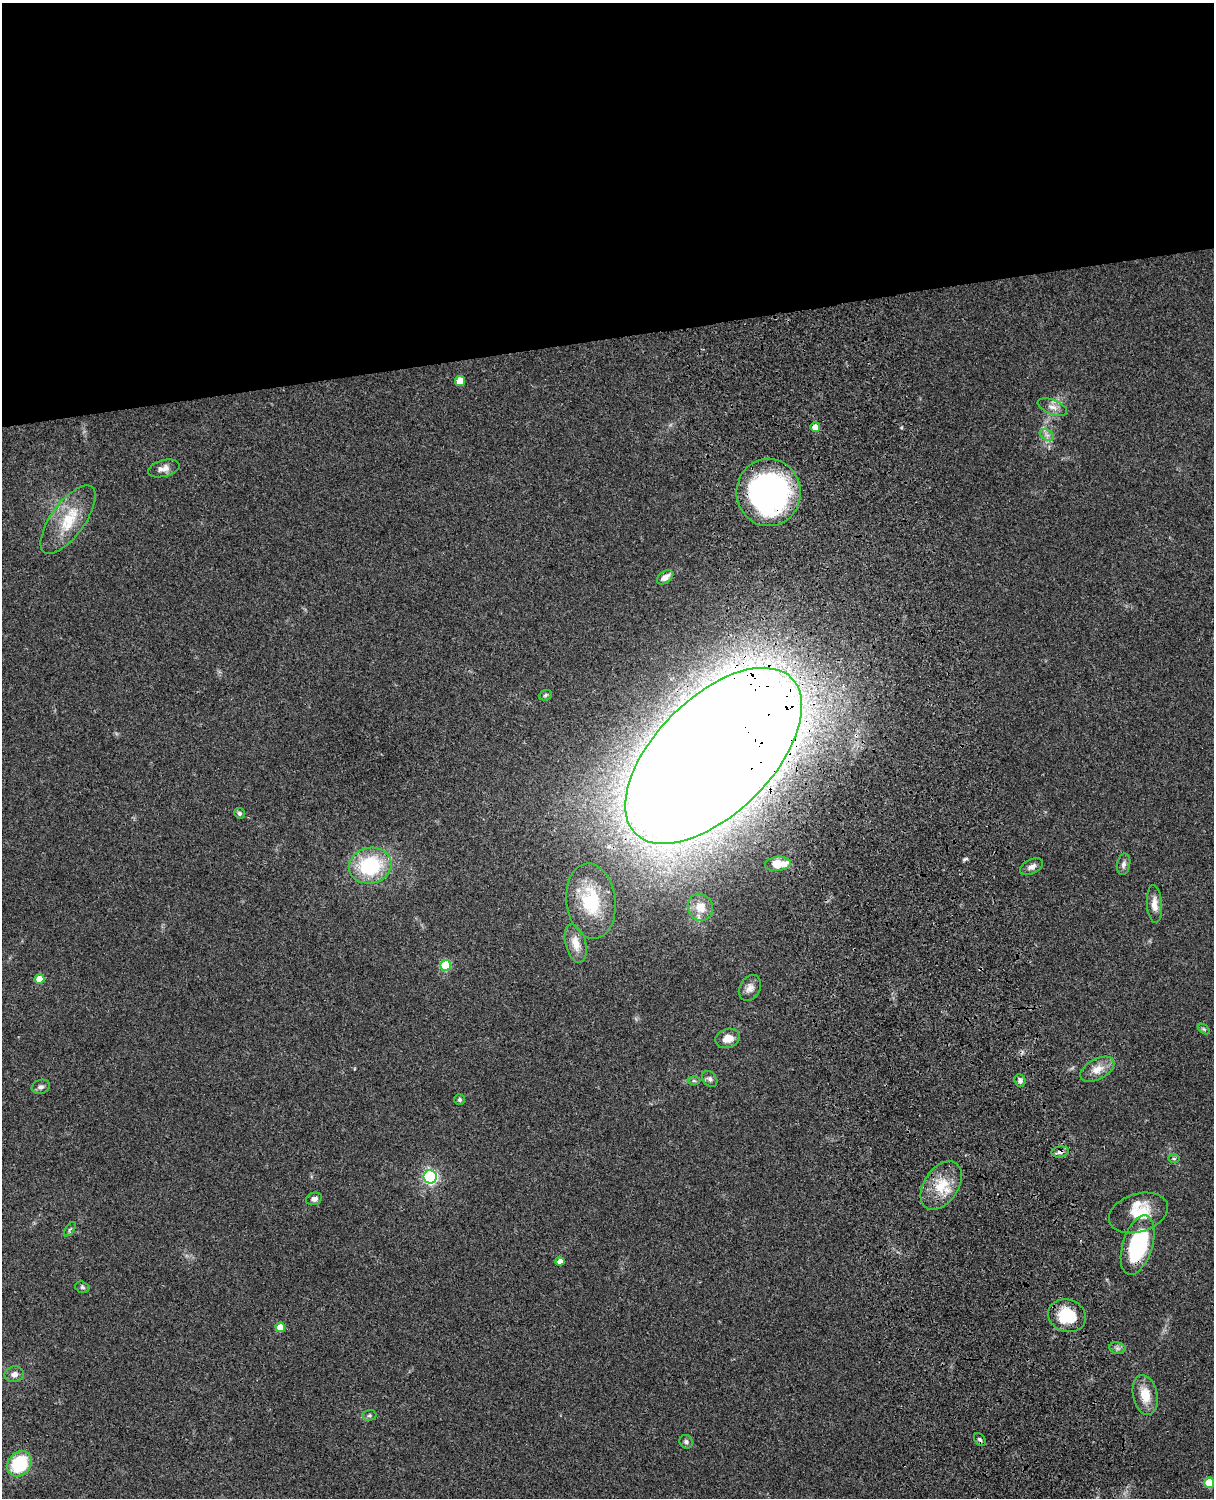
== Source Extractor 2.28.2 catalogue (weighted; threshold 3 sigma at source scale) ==
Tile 2 of 4 x 3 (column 2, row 1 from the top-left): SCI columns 1333-2544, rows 3268-4763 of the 5088 x 4927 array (HDU 1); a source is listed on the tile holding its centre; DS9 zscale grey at full resolution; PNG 1216 x 1500 px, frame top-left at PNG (2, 3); each listed source drawn as its Kron ellipse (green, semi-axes under 4 px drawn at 4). Shown black and unused: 23% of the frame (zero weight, under 3 of 4 exposures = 6% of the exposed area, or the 3 px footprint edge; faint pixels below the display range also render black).
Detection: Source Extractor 2.28.2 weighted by HDU 2 'WHT'; one run over the whole footprint, this tile lists its part. Background 0.0788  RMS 0.0059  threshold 0.0265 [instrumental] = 3 sigma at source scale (4.5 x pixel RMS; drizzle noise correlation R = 1.50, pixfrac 1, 0.05/0.05 arcsec/px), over >= 5 px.
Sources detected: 51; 1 inside a brighter listed object's ellipse — not listed separately; the other 50 listed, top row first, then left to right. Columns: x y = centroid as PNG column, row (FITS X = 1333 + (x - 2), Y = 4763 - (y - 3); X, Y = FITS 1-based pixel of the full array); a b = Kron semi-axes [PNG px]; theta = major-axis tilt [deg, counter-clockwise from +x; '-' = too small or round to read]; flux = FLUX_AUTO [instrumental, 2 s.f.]
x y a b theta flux
460 381 5 5 - 11
1052 407 15 7 -22 3.8
815 427 5 5 - 5.7
1047 435 8 5 -33 2
164 468 16 8 15 3.9
769 492 34 32 -89 160
68 520 40 17 54 22
665 577 9 5 35 3.8
545 695 6 5 - 0.97
714 756 110 58 45 4200
239 813 5 5 - 1.3
778 864 13 7 6 10
1124 864 11 6 78 2.3
370 866 21 18 12 42
1032 867 12 7 27 2.7
591 901 38 24 -83 32
1154 904 19 7 -86 5.4
700 907 14 12 -67 8
576 943 19 10 -74 7.5
446 965 5 5 - 29
39 979 5 4 - 8.4
750 988 14 10 62 3.8
1204 1029 7 4 -35 0.96
728 1038 12 9 17 5.7
1097 1069 18 10 28 7
710 1079 9 6 -49 1.9
1020 1080 6 5 - 1.7
694 1081 6 4 -1 0.92
41 1087 9 7 19 2
459 1100 5 5 - 0.98
1060 1152 9 5 8 2.1
1174 1158 6 4 -1 0.73
430 1177 6 6 - 120
941 1186 27 17 56 17
314 1199 8 6 20 2.4
1138 1213 30 19 18 16
70 1229 8 4 54 1
1138 1245 31 15 73 56
560 1261 4 4 - 2.9
82 1287 7 5 -17 1.1
1067 1316 19 16 -21 22
280 1327 5 5 - 9.3
1117 1348 8 5 -11 1.7
14 1374 9 8 - 3.3
1145 1395 20 12 -78 11
369 1415 7 5 2 1.2
980 1439 7 5 -49 1.3
686 1442 7 6 - 1.6
19 1464 14 11 47 31
1209 1483 5 5 - 18
Overlapping masked pixels (flux is a lower limit): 4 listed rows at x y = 769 492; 714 756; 1060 1152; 1138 1245